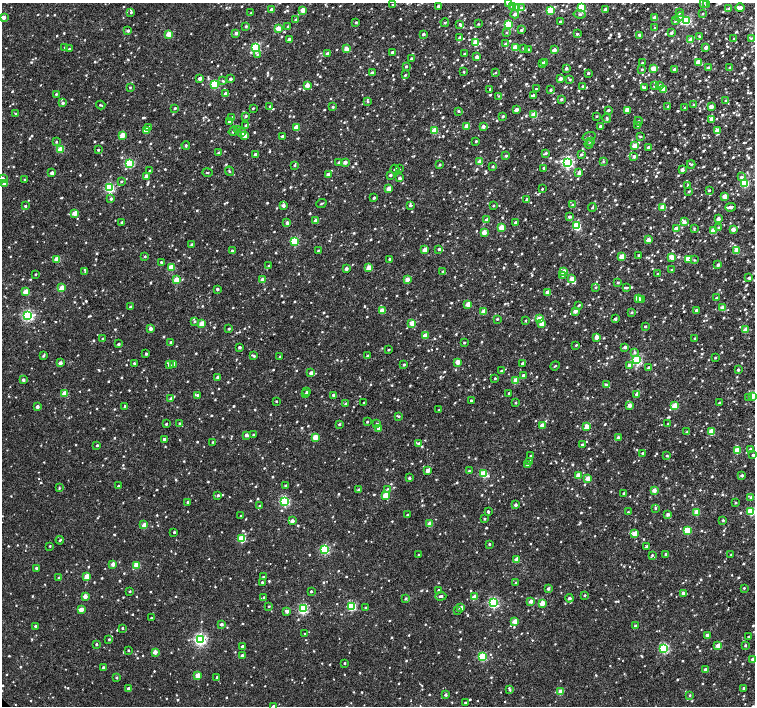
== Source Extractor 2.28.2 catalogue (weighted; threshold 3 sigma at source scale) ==
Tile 10 of 4 x 4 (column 2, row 3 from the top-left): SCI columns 1506-3010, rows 1569-2976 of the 6029 x 6020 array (HDU 1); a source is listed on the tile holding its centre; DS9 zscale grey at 2 x 2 block average (1 PNG px = mean of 2 x 2 image px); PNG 757 x 708 px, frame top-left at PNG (2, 3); each listed source drawn as its Kron ellipse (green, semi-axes under 4 px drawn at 4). Shown black and unused: <1% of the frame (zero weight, under 3 of 4 exposures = <1% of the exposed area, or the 3 px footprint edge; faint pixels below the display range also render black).
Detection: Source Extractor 2.28.2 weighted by HDU 2 'WHT'; one run over the whole footprint, this tile lists its part. Background 0.00241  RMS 0.0021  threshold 0.00944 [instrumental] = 3 sigma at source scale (4.5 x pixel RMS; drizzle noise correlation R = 1.50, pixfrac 1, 0.0396/0.0396 arcsec/px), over >= 5 px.
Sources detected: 1358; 9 inside a brighter listed object's ellipse — not listed separately; of the other 1349, all 500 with FLUX_AUTO >= 0.47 (the completeness limit of this list) listed and drawn (849 fainter detections not listed), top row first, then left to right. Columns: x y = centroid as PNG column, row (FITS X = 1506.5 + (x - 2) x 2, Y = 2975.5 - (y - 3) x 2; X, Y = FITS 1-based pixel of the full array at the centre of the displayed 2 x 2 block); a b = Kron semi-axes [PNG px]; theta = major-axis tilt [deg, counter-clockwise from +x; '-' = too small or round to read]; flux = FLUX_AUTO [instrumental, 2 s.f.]
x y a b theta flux
509 3 3 2 - 5.2
703 3 3 3 - 0.62
393 5 2 2 - 0.94
706 5 2 2 - 0.93
439 6 2 2 - 2.8
512 6 3 3 - 0.78
517 8 3 3 - 12
522 8 4 3 - 0.7
582 8 3 3 - 22
740 8 5 2 - 2.8
272 9 2 2 - 2
605 9 2 2 - 2.7
729 9 4 3 - 0.77
303 10 3 3 - 7.4
550 10 3 3 - 22
131 12 3 2 - 0.61
251 13 4 3 - 0.71
679 13 3 3 - 0.55
515 14 4 3 - 1.7
579 14 6 3 -8 0.91
703 14 2 2 - 0.5
3 17 2 2 - 4.3
679 17 5 3 - 1.2
655 18 3 2 - 5.3
296 20 2 2 - 1.1
560 21 2 2 - 0.68
675 21 3 3 - 0.63
686 21 3 3 - 34
356 22 3 2 - 0.71
445 22 4 2 - 0.59
460 24 3 3 - 0.96
478 24 2 2 - 0.49
508 25 3 3 - 26
246 26 3 2 - 0.65
288 26 3 2 - 0.49
655 27 3 3 - 0.49
278 28 3 2 - 7.8
521 30 3 2 - 1.1
128 31 3 3 - 0.89
236 33 2 2 - 1.9
506 33 3 3 - 0.54
671 33 3 2 - 1
169 34 3 3 - 13
423 34 3 3 - 0.99
577 34 3 3 - 0.69
640 35 3 2 - 1.4
699 36 4 2 - 0.52
459 37 3 2 - 0.63
751 38 3 3 - 0.49
289 39 2 2 - 2
734 39 2 2 - 0.76
691 40 3 2 - 8.8
476 42 3 3 - 8.9
506 44 3 2 - 1.6
65 47 3 2 - 0.48
256 47 3 3 - 36
706 47 2 2 - 2.8
515 48 3 2 - 9
523 48 2 2 - 0.72
69 49 3 2 - 0.58
346 49 3 2 - 7.9
528 50 2 2 - 1.2
554 50 2 2 - 3.6
392 52 2 2 - 1
257 54 3 3 - 0.72
327 54 3 3 - 1.3
464 54 3 3 - 0.49
477 57 2 2 - 2.7
411 58 2 2 - 0.81
545 62 2 2 - 0.78
698 62 3 3 - 8.9
543 63 3 3 - 2.3
642 63 2 2 - 0.65
406 66 3 3 - 0.67
708 67 3 3 - 0.72
730 67 3 2 - 0.66
566 68 2 2 - 1.5
653 68 3 2 - 9.2
642 69 4 3 - 0.55
675 70 2 2 - 3.3
464 72 2 2 - 0.59
372 73 2 2 - 2.7
495 73 3 2 - 0.49
588 73 2 2 - 0.68
405 75 3 2 - 0.59
200 78 2 2 - 2.6
230 79 2 2 - 1.4
561 79 3 2 - 1.8
570 80 3 2 - 0.54
223 81 3 3 - 0.61
214 84 3 3 - 27
307 85 2 2 - 6.9
660 85 4 3 - 0.74
582 86 3 2 - 0.61
654 86 3 2 - 0.86
130 87 3 2 - 0.48
644 87 4 2 - 0.71
490 89 2 2 - 0.88
536 89 3 2 - 0.61
550 90 2 2 - 0.87
664 90 3 2 - 9.4
56 94 2 2 - 0.57
226 94 2 2 - 3.4
533 95 3 2 - 0.8
499 96 3 3 - 0.6
561 99 3 3 - 0.76
725 101 3 2 - 0.59
368 102 4 3 - 0.49
63 103 3 3 - 0.95
101 105 5 2 - 0.5
693 105 2 2 - 0.48
270 106 2 2 - 0.57
668 106 2 2 - 0.76
711 106 2 2 - 4.9
333 107 2 2 - 0.74
175 108 2 2 - 0.71
253 108 2 2 - 0.54
685 108 3 2 - 0.58
516 110 3 2 - 3.1
608 110 2 2 - 1.1
627 110 2 2 - 7.4
459 111 3 3 - 0.69
16 114 2 2 - 0.51
534 115 3 3 - 11
246 116 3 2 - 0.74
503 116 2 2 - 0.79
596 116 2 2 - 0.48
232 118 3 2 - 2.3
607 118 5 3 - 0.68
712 119 3 3 - 3.2
229 121 3 2 - 1.5
639 121 4 3 - 0.56
246 125 3 3 - 0.55
467 126 3 3 - 5.7
483 126 2 2 - 2.4
601 126 3 2 - 1.7
638 126 3 3 - 0.51
149 127 3 3 - 0.95
296 128 3 3 - 7.6
237 129 3 3 - 0.52
146 130 3 3 - 8.8
434 130 3 3 - 14
233 131 5 3 - 0.63
717 131 3 2 - 9.2
242 133 3 3 - 4
122 135 3 3 - 7.4
245 135 3 2 - 4.3
283 136 2 2 - 2
641 136 3 3 - 0.51
589 137 6 2 17 0.65
476 141 2 2 - 0.53
590 141 3 3 - 0.56
56 142 3 3 - 0.47
589 144 4 3 - 0.7
186 145 4 3 - 0.72
634 146 3 3 - 6
648 147 2 2 - 1.8
60 149 3 3 - 10
98 150 2 2 - 0.72
218 153 2 2 - 0.68
545 153 4 2 - 0.77
255 154 3 2 - 1.4
581 154 3 3 - 0.87
506 156 2 2 - 0.76
634 157 3 3 - 1.5
480 161 3 2 - 7.7
603 161 4 3 - 0.57
345 162 2 2 - 3.2
567 162 4 4 - 77
129 163 3 3 - 38
339 163 3 2 - 1.3
691 164 4 3 - 0.58
294 165 3 2 - 0.54
440 165 3 2 - 0.53
493 166 2 2 - 0.62
544 168 2 2 - 0.85
395 169 5 2 - 0.51
399 169 3 2 - 0.48
682 170 2 2 - 2.9
150 171 2 2 - 0.61
229 171 5 2 - 0.48
52 173 3 2 - 2.4
207 173 5 2 - 0.51
579 173 3 3 - 2
328 174 2 2 - 3.5
390 175 3 2 - 0.8
146 176 2 2 - 3.8
741 177 4 3 - 0.91
399 178 2 2 - 1.5
2 179 2 2 - 3.3
25 180 2 2 - 1.1
121 181 3 2 - 0.48
745 183 3 3 - 27
5 184 3 2 - 5.6
688 185 3 2 - 0.76
110 188 3 3 - 45
388 189 3 2 - 5.6
542 189 2 2 - 0.64
709 191 3 3 - 0.49
689 192 3 2 - 0.52
725 196 2 2 - 7.6
374 198 3 2 - 0.7
111 199 3 3 - 1
527 199 3 2 - 0.92
321 204 5 2 - 0.49
283 205 3 3 - 1.5
410 205 4 3 - 0.93
572 205 3 2 - 0.47
25 206 2 2 - 0.65
493 206 2 2 - 0.53
592 207 4 2 - 0.54
663 207 3 3 - 8.4
731 207 5 2 - 1.9
75 213 3 3 - 7.3
569 217 3 2 - 1.2
718 219 2 2 - 3.7
486 220 2 2 - 3.5
316 221 2 2 - 4.1
122 222 3 2 - 0.61
684 222 4 3 - 3.5
287 223 2 2 - 1.7
516 223 2 2 - 1.8
577 226 3 3 - 29
502 227 3 3 - 10
718 227 3 3 - 0.51
676 228 3 2 - 3.6
694 228 3 3 - 0.48
733 229 3 3 - 3.3
713 231 3 3 - 8.7
484 232 3 2 - 7.4
648 240 3 2 - 3.4
295 242 3 3 - 30
192 245 3 3 - 0.93
439 249 3 3 - 1.1
232 250 2 2 - 0.66
425 250 3 2 - 6.5
737 250 3 2 - 9.1
318 251 3 2 - 0.52
639 255 2 2 - 0.82
145 256 3 3 - 0.49
622 257 3 3 - 10
672 258 3 3 - 7.2
57 259 3 3 - 8.2
390 259 3 2 - 0.85
689 259 3 3 - 8.7
694 260 3 3 - 0.47
161 262 3 3 - 0.7
718 265 3 3 - 1.2
269 266 3 3 - 0.74
171 267 3 3 - 9
369 268 3 3 - 7.6
346 269 3 2 - 1.7
672 270 3 2 - 0.75
443 271 3 2 - 0.53
85 272 3 3 - 0.51
564 272 3 3 - 9
36 274 2 2 - 0.49
658 274 3 2 - 0.56
562 276 4 2 - 0.47
572 278 2 2 - 4.1
749 278 2 2 - 1.3
263 279 3 2 - 5.4
407 279 2 2 - 4.5
176 280 3 3 - 10
618 283 3 2 - 0.7
596 287 3 2 - 0.56
61 288 3 3 - 8.7
627 288 3 3 - 0.58
217 289 2 2 - 1.1
26 292 3 3 - 9.2
547 292 2 2 - 2.9
638 298 3 3 - 8.7
716 298 2 2 - 0.67
642 300 3 3 - 0.48
468 304 3 3 - 8.2
579 305 4 2 - 0.48
130 307 3 2 - 0.56
723 308 3 2 - 6.7
696 310 3 2 - 1.6
382 311 3 2 - 5.7
575 311 3 2 - 3.5
484 312 3 3 - 9.3
632 312 3 2 - 0.65
28 315 3 3 - 68
497 319 2 2 - 0.58
540 319 3 3 - 9.6
615 319 2 2 - 1.3
195 321 3 3 - 0.53
526 321 3 2 - 0.51
412 323 3 3 - 8.6
202 324 3 3 - 9.4
542 324 3 3 - 4.9
645 326 3 2 - 0.6
150 329 2 2 - 2.9
229 329 2 2 - 0.76
745 330 3 2 - 6.6
425 336 3 2 - 6.8
596 337 3 2 - 5.2
102 339 2 2 - 0.59
695 339 4 2 - 0.59
171 342 2 2 - 0.8
464 343 2 2 - 0.61
118 344 2 2 - 1.1
576 345 2 2 - 0.56
239 347 2 2 - 1.1
625 347 3 2 - 1.7
389 350 2 2 - 0.49
635 352 4 3 - 0.89
146 354 2 2 - 0.72
43 356 3 2 - 0.96
253 356 3 2 - 0.88
368 356 2 2 - 1.4
280 357 2 2 - 0.69
715 358 2 2 - 0.52
637 360 3 3 - 51
458 362 3 2 - 7.7
60 363 2 2 - 2.6
134 363 2 2 - 0.63
523 363 2 2 - 1.5
174 364 3 2 - 5.3
169 365 3 3 - 1
404 365 2 2 - 0.77
629 365 3 3 - 2.9
555 366 5 2 - 0.53
649 368 2 2 - 1.4
738 370 3 2 - 0.77
501 371 3 2 - 0.58
311 373 3 2 - 3
523 375 2 2 - 0.96
218 377 3 3 - 1.4
495 378 2 2 - 0.53
23 380 3 3 - 1.6
516 380 3 3 - 7.9
606 385 3 3 - 1.1
307 391 2 2 - 0.53
65 393 3 3 - 10
509 393 2 2 - 0.48
306 394 3 2 - 0.96
637 394 2 2 - 1.8
198 395 2 2 - 1.7
334 395 2 2 - 2
752 396 3 2 - 8.2
749 398 4 2 - 0.5
171 399 3 3 - 1.3
471 400 2 2 - 0.62
276 401 2 2 - 0.52
364 403 2 2 - 0.49
516 403 2 2 - 0.58
719 403 2 2 - 0.97
346 404 2 2 - 2
629 405 2 2 - 4.3
125 406 2 2 - 1.3
675 406 3 3 - 14
37 407 2 2 - 1.8
439 410 2 2 - 0.48
399 416 3 3 - 0.59
367 422 2 2 - 0.63
179 423 2 2 - 0.58
166 424 2 2 - 0.59
339 424 3 2 - 0.64
377 424 3 3 - 0.79
668 424 2 2 - 0.76
542 425 3 2 - 5.8
587 426 3 2 - 6.4
379 428 2 2 - 4.5
687 432 4 3 - 0.54
711 432 4 3 - 8.6
246 435 2 2 - 2.6
253 435 3 2 - 0.54
315 437 3 3 - 8.7
618 437 3 3 - 1.4
164 439 2 2 - 1.8
213 442 2 2 - 0.48
418 444 3 3 - 1
97 445 2 2 - 0.68
582 445 2 2 - 1.1
750 449 3 2 - 1.3
737 451 3 3 - 14
643 453 3 2 - 1.2
753 455 3 2 - 0.65
531 456 2 2 - 0.66
667 456 3 2 - 0.48
529 461 2 2 - 0.84
528 464 3 3 - 0.77
427 471 3 3 - 3.2
469 471 2 2 - 0.61
484 474 3 3 - 20
578 475 3 2 - 5.5
742 475 3 3 - 1.1
409 478 2 2 - 1.2
588 478 3 2 - 6.7
285 485 3 2 - 0.54
118 486 2 2 - 0.62
59 488 3 2 - 0.48
387 489 3 3 - 0.55
359 490 3 2 - 1.3
654 490 3 2 - 5.1
624 494 2 2 - 1.2
218 495 3 3 - 0.92
386 495 3 3 - 12
751 497 4 2 - 0.51
285 501 3 3 - 52
188 502 2 2 - 1.2
736 503 3 2 - 0.51
515 505 2 2 - 1.5
260 506 3 3 - 0.59
655 508 3 3 - 0.59
488 512 2 2 - 1.1
628 512 3 2 - 0.56
697 512 3 3 - 7.9
751 512 3 3 - 20
668 514 3 3 - 1.6
407 515 2 2 - 0.57
241 516 2 2 - 0.96
484 519 3 2 - 0.6
723 520 2 2 - 0.71
292 521 2 2 - 2.1
430 524 3 2 - 7.6
144 525 3 2 - 5.1
687 531 3 3 - 15
174 532 2 2 - 0.68
634 534 3 2 - 7.2
242 539 3 3 - 20
60 540 4 2 - 0.66
489 544 3 2 - 0.55
50 546 2 2 - 0.53
647 547 2 2 - 1.7
325 550 3 3 - 42
666 554 3 2 - 0.61
419 555 2 2 - 0.63
652 555 3 3 - 0.56
731 555 2 2 - 0.49
517 560 3 2 - 6.4
113 564 2 2 - 3.5
137 565 3 3 - 12
36 568 3 2 - 0.8
87 576 3 3 - 7.9
263 577 2 2 - 0.57
59 578 2 2 - 1.4
262 582 2 2 - 0.64
516 583 2 2 - 0.74
744 588 2 2 - 0.56
548 589 3 2 - 1.2
439 590 3 3 - 1.2
130 591 3 2 - 0.48
311 591 2 2 - 0.63
683 593 3 2 - 2
585 595 2 2 - 0.56
85 596 3 2 - 4.3
441 596 5 3 - 1.1
264 597 3 2 - 0.48
475 597 3 3 - 4.5
405 598 3 3 - 0.75
569 598 4 3 - 1.1
531 601 2 2 - 3.2
494 603 3 3 - 53
542 603 3 3 - 7.3
269 606 2 2 - 0.47
352 606 3 3 - 32
366 608 2 2 - 0.88
461 608 3 3 - 2.5
303 609 4 3 - 46
81 610 3 2 - 5.8
457 610 3 3 - 0.52
287 611 3 3 - 2.3
151 618 2 2 - 0.59
515 621 3 2 - 7.3
221 624 2 2 - 1.7
35 626 2 2 - 1.1
635 626 2 2 - 1.4
122 628 2 2 - 0.67
305 634 2 2 - 0.71
707 635 2 2 - 2.6
748 636 2 2 - 0.54
109 639 3 3 - 0.6
200 639 4 3 - 95
96 644 2 2 - 0.66
242 646 3 2 - 1.1
718 646 2 2 - 5.3
745 646 3 2 - 0.59
664 648 4 3 - 45
128 650 2 2 - 0.47
155 652 2 2 - 5.2
242 655 3 2 - 1
482 657 3 3 - 28
753 659 2 2 - 2.5
345 663 2 2 - 0.63
103 668 2 2 - 1.2
705 670 2 2 - 1.7
198 676 3 3 - 8.1
217 677 2 2 - 0.79
117 678 2 2 - 0.67
744 688 2 2 - 0.94
129 689 2 2 - 2.2
510 690 3 2 - 0.54
561 692 3 3 - 7.6
446 695 2 2 - 1.1
690 695 3 2 - 0.5
465 703 2 2 - 0.58
273 706 2 2 - 0.69
Isophote crosses this tile's border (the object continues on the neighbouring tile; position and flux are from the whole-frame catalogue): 9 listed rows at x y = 509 3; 703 3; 582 8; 3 17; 2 179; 752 396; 751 512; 753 659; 273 706